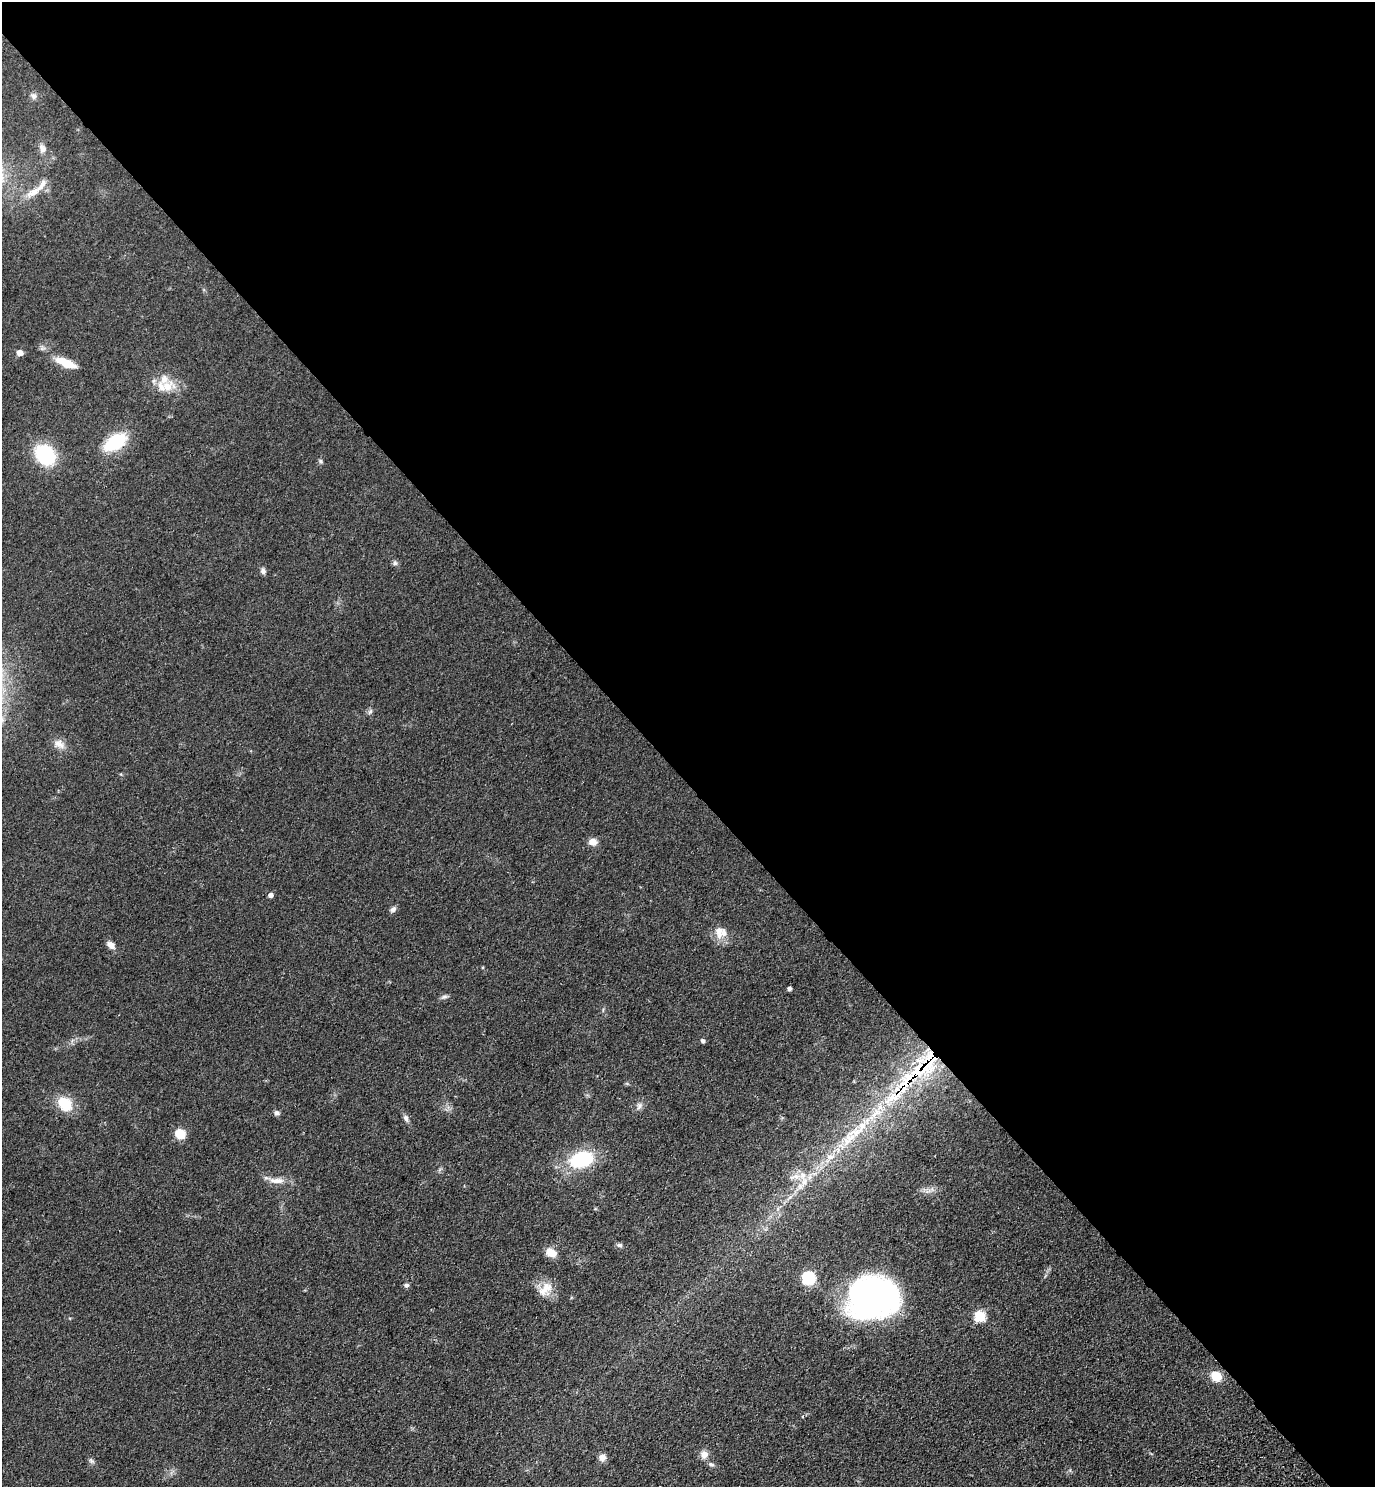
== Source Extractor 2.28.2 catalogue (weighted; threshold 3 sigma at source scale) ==
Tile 3 of 4 x 4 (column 3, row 1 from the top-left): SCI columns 3126-4498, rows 4543-6027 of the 6111 x 6115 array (HDU 1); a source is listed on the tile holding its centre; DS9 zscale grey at full resolution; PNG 1377 x 1489 px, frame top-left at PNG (2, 2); no overlay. Shown black and unused: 53% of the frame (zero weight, under 3 of 4 exposures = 6% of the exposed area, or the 3 px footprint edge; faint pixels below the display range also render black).
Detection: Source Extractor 2.28.2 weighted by HDU 2 'WHT'; one run over the whole footprint, this tile lists its part. Background 0.0752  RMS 0.0062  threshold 0.0277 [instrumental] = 3 sigma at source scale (4.5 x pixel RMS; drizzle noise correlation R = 1.50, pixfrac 1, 0.05/0.05 arcsec/px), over >= 5 px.
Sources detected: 52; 6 inside a brighter listed object's ellipse — not listed separately; the other 46 listed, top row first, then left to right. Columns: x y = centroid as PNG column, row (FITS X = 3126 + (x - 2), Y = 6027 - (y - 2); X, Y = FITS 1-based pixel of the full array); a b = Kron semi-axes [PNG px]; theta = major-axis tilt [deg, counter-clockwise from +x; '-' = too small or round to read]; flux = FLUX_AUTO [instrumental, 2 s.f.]
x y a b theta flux
34 96 9 7 -57 2.2
42 148 12 9 -66 3.5
33 192 23 9 31 8.2
20 353 7 6 - 3.3
66 363 26 9 -22 12
167 386 18 15 45 11
115 442 24 13 32 31
45 455 20 15 -48 45
321 461 7 4 -47 0.98
395 563 7 6 - 1.4
263 571 8 6 -77 1.9
370 712 9 5 62 1.5
59 744 17 10 -28 5.2
593 842 10 8 -1 4.5
270 895 5 4 - 2.9
393 909 9 6 41 2
719 931 20 14 79 7.6
111 945 10 7 -38 4
789 989 4 4 - 1.9
444 997 9 5 13 1.6
703 1041 5 4 - 1.6
930 1059 43 26 62 47
893 1097 42 16 36 34
65 1104 19 14 -48 16
639 1106 10 7 72 2.5
277 1113 7 6 - 1.9
406 1118 10 6 -65 2.1
855 1132 29 12 17 17
180 1134 10 9 - 10
830 1157 10 8 14 4.4
582 1159 17 11 16 54
795 1177 17 8 7 6
276 1180 23 8 -3 6.2
804 1181 13 9 82 6.4
619 1245 8 5 -14 1.5
551 1252 12 9 -22 7.1
809 1278 6 6 - 84
406 1285 6 5 - 1.4
545 1289 23 12 44 8.2
873 1298 49 40 11 190
980 1316 6 6 - 41
1216 1376 10 9 - 12
704 1454 10 10 - 4.2
602 1457 9 8 - 3.7
91 1461 8 6 -49 1.6
711 1464 9 5 -26 1.6
Overlapping masked pixels (flux is a lower limit): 3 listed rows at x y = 930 1059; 893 1097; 873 1298